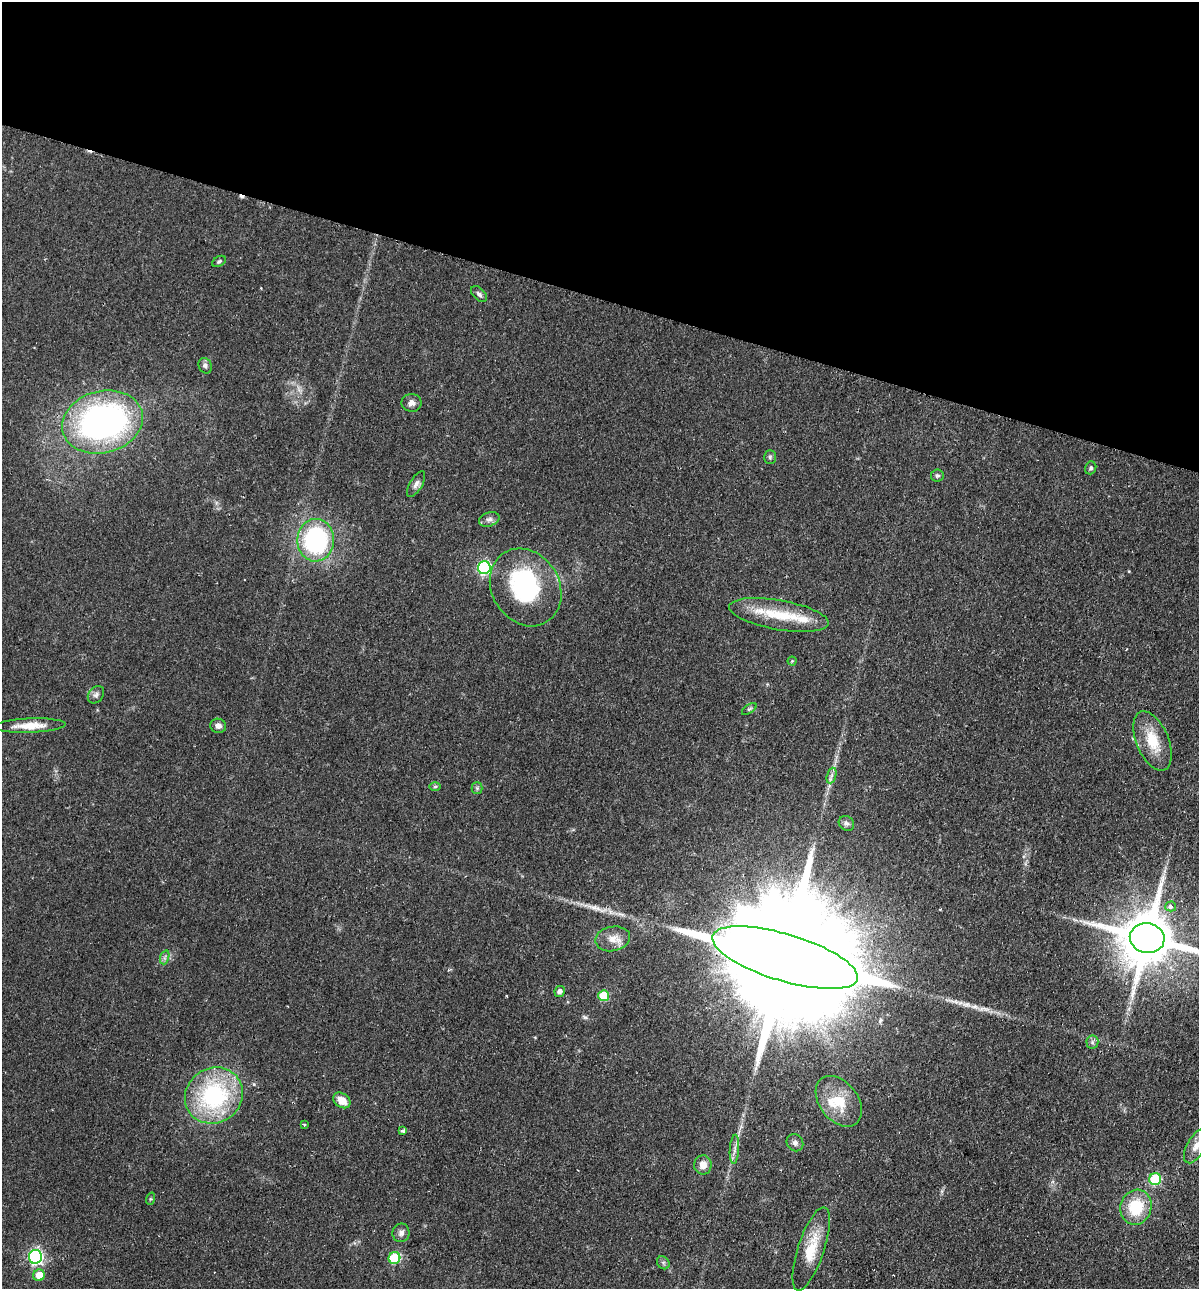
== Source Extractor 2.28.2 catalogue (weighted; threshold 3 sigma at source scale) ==
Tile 2 of 4 x 4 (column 2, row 1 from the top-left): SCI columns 1505-2701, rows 3880-5166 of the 5280 x 5184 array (HDU 1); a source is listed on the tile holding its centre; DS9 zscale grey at full resolution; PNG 1201 x 1291 px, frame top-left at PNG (2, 2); each listed source drawn as its Kron ellipse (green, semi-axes under 4 px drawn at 4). Shown black and unused: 23% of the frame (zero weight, under 2 of 3 exposures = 3% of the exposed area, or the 3 px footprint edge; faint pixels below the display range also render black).
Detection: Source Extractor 2.28.2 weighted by HDU 2 'WHT'; one run over the whole footprint, this tile lists its part. Background 0.0641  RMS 0.0053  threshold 0.024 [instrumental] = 3 sigma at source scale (4.5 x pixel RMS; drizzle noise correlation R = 1.50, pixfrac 1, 0.05/0.05 arcsec/px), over >= 5 px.
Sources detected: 54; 1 inside a brighter object's white glare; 1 cosmic-ray / hot-pixel residue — neither listed nor drawn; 2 inside a brighter listed object's ellipse — not listed separately; the other 50 listed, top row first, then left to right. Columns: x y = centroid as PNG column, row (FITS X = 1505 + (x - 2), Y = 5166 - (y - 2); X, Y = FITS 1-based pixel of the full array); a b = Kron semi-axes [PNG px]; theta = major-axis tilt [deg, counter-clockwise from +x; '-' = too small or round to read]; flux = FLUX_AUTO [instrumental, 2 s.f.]
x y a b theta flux
219 261 7 5 30 1.1
479 294 9 5 -45 1.6
205 366 8 6 -65 1.9
411 403 10 9 - 2.6
102 422 41 31 14 170
770 457 7 5 -88 1.1
1091 468 6 5 - 1
937 476 6 6 - 1.1
416 484 14 6 59 2.4
489 519 10 7 20 2.2
316 540 21 18 87 71
484 568 6 6 - 81
526 587 41 34 -58 65
779 615 50 14 -10 23
792 661 4 4 - 0.49
96 695 10 7 52 1.8
749 709 8 4 35 0.84
30 726 35 7 2 8.9
218 726 8 7 - 2.3
1153 741 31 16 -68 16
831 775 8 4 71 1.7
435 787 6 4 2 0.71
477 788 5 5 - 0.88
846 823 8 7 - 1.7
1171 906 5 5 - 2.3
1147 938 17 15 -12 3800
613 939 17 12 11 6.1
165 957 7 4 71 1.3
785 958 76 23 -17 45000
560 991 5 5 - 2.2
604 996 5 5 - 19
1092 1042 6 6 - 1.3
214 1095 30 27 36 66
342 1100 9 7 -35 6.9
839 1101 28 19 -52 17
304 1125 3 3 - 0.68
403 1131 3 3 - 3.7
795 1143 9 8 - 2
1196 1146 19 9 61 4.9
734 1149 14 4 86 2.6
703 1165 9 8 - 4.8
1155 1179 6 6 - 38
150 1199 6 4 71 0.71
1136 1207 18 15 73 21
401 1233 9 8 - 2.2
811 1249 44 13 71 16
35 1257 7 6 - 110
394 1258 6 5 - 31
663 1263 7 5 -47 1.1
39 1275 6 5 - 7.9
Overlapping masked pixels (flux is a lower limit): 1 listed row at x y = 785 958
Isophote crosses this tile's border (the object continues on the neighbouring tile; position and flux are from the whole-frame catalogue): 1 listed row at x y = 1147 938